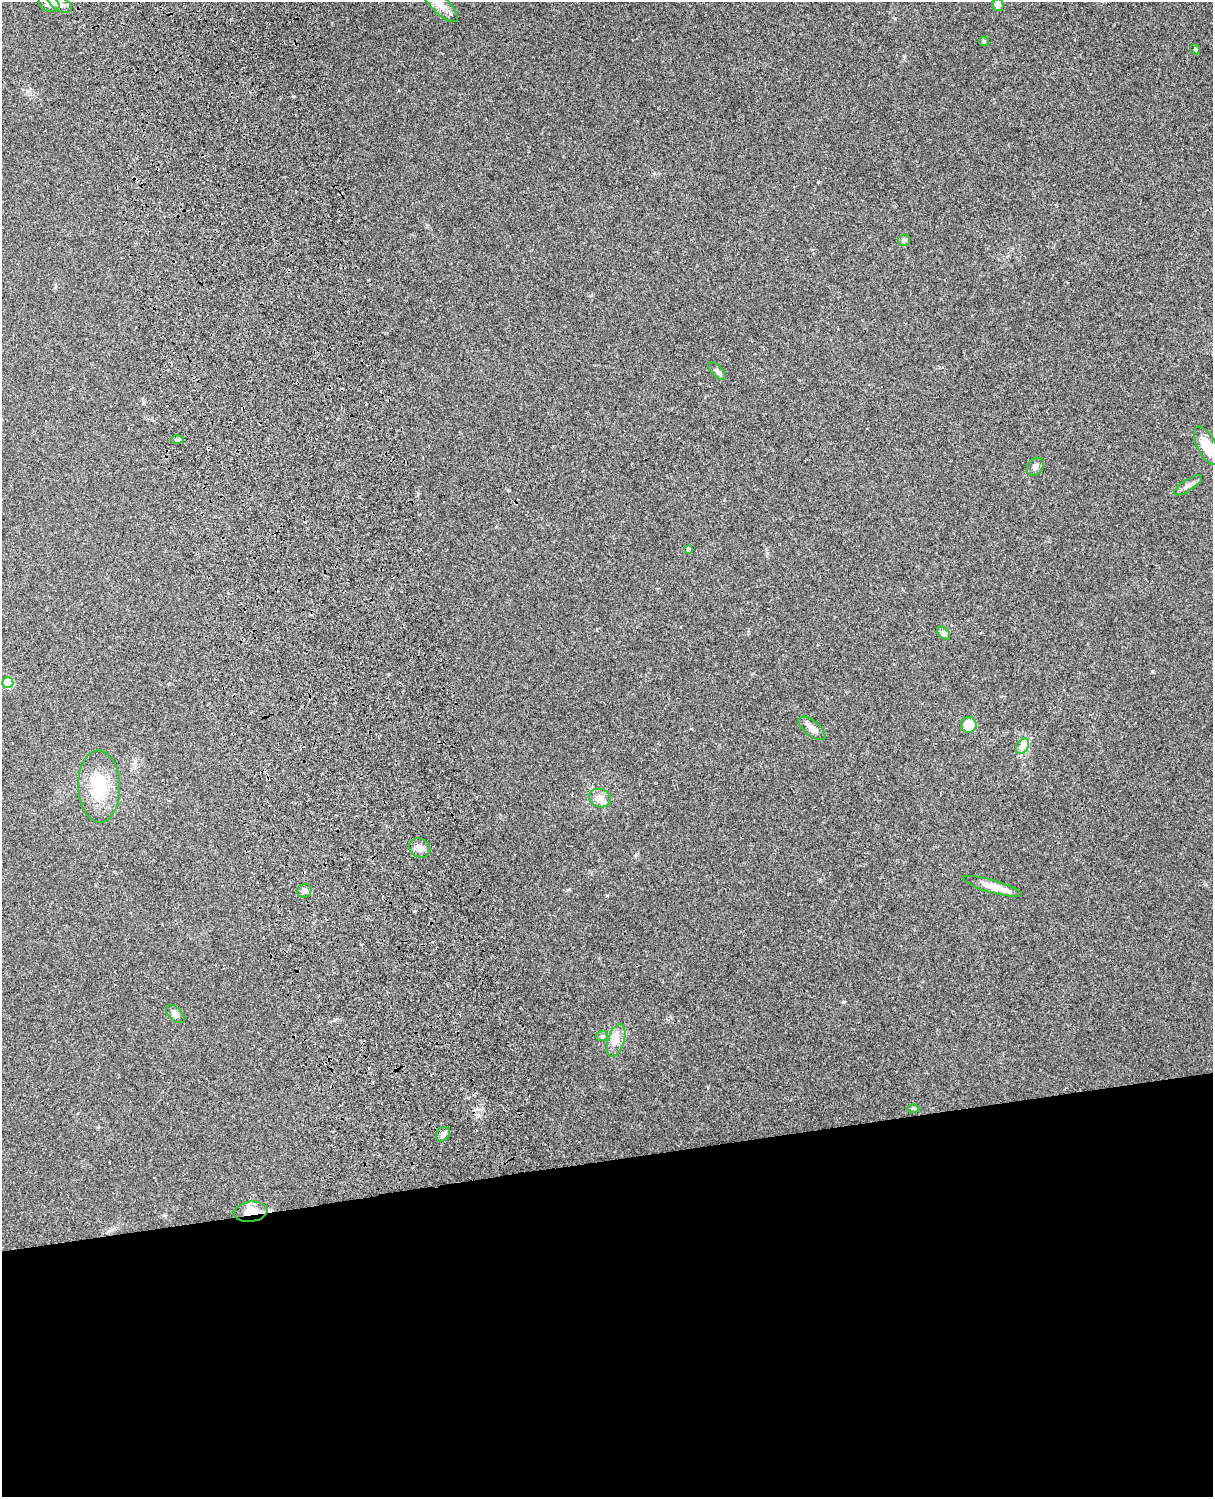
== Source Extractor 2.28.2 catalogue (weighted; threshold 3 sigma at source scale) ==
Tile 11 of 4 x 3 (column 3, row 3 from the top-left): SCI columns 2544-3754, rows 165-1659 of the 5087 x 4928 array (HDU 1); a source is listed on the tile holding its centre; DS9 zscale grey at full resolution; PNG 1215 x 1499 px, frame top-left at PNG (2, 2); each listed source drawn as its Kron ellipse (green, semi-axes under 4 px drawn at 4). Shown black and unused: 23% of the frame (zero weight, under 3 of 4 exposures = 6% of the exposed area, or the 3 px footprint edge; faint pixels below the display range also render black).
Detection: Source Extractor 2.28.2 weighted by HDU 2 'WHT'; one run over the whole footprint, this tile lists its part. Background 0.257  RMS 0.0089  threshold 0.0401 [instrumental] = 3 sigma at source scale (4.5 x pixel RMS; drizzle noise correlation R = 1.50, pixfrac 1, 0.05/0.05 arcsec/px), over >= 5 px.
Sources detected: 30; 1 cosmic-ray / hot-pixel residue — neither listed nor drawn; the other 29 listed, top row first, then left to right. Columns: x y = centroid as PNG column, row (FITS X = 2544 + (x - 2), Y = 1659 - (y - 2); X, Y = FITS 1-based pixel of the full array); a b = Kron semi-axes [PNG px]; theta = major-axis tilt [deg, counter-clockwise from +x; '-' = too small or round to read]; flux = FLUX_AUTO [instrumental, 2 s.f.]
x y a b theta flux
60 3 13 7 -30 5.7
49 4 10 8 -20 4.8
440 4 23 8 -45 8.1
998 5 6 6 - 4
984 41 5 4 - 1.7
1195 49 5 4 - 1.1
904 240 6 5 - 1.6
717 371 11 5 -45 2.6
177 440 6 4 1 1.5
1207 446 21 9 -63 16
1035 467 10 7 51 3.3
1188 485 16 6 33 3.9
688 549 4 4 - 1.7
944 633 8 5 -45 2.1
8 683 5 5 - 33
969 725 8 8 - 15
812 728 16 7 -39 5.5
1023 746 8 6 59 3.4
99 786 36 21 -89 39
600 798 11 9 -21 6
420 848 11 9 -33 5.4
992 886 30 6 -16 12
304 891 7 6 - 2.5
175 1014 11 6 -45 3.8
602 1036 6 5 - 1.9
616 1040 17 8 72 8
913 1108 6 4 0 1.1
443 1134 8 6 52 3.3
250 1212 17 10 7 15
Overlapping masked pixels (flux is a lower limit): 1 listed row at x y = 250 1212
Isophote crosses this tile's border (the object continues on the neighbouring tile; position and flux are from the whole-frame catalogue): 3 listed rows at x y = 60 3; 49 4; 440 4
Unlisted compact peaks at least as high as the median listed source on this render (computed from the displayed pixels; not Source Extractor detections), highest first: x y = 843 1002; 1152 671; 293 96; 818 182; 607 895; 415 911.